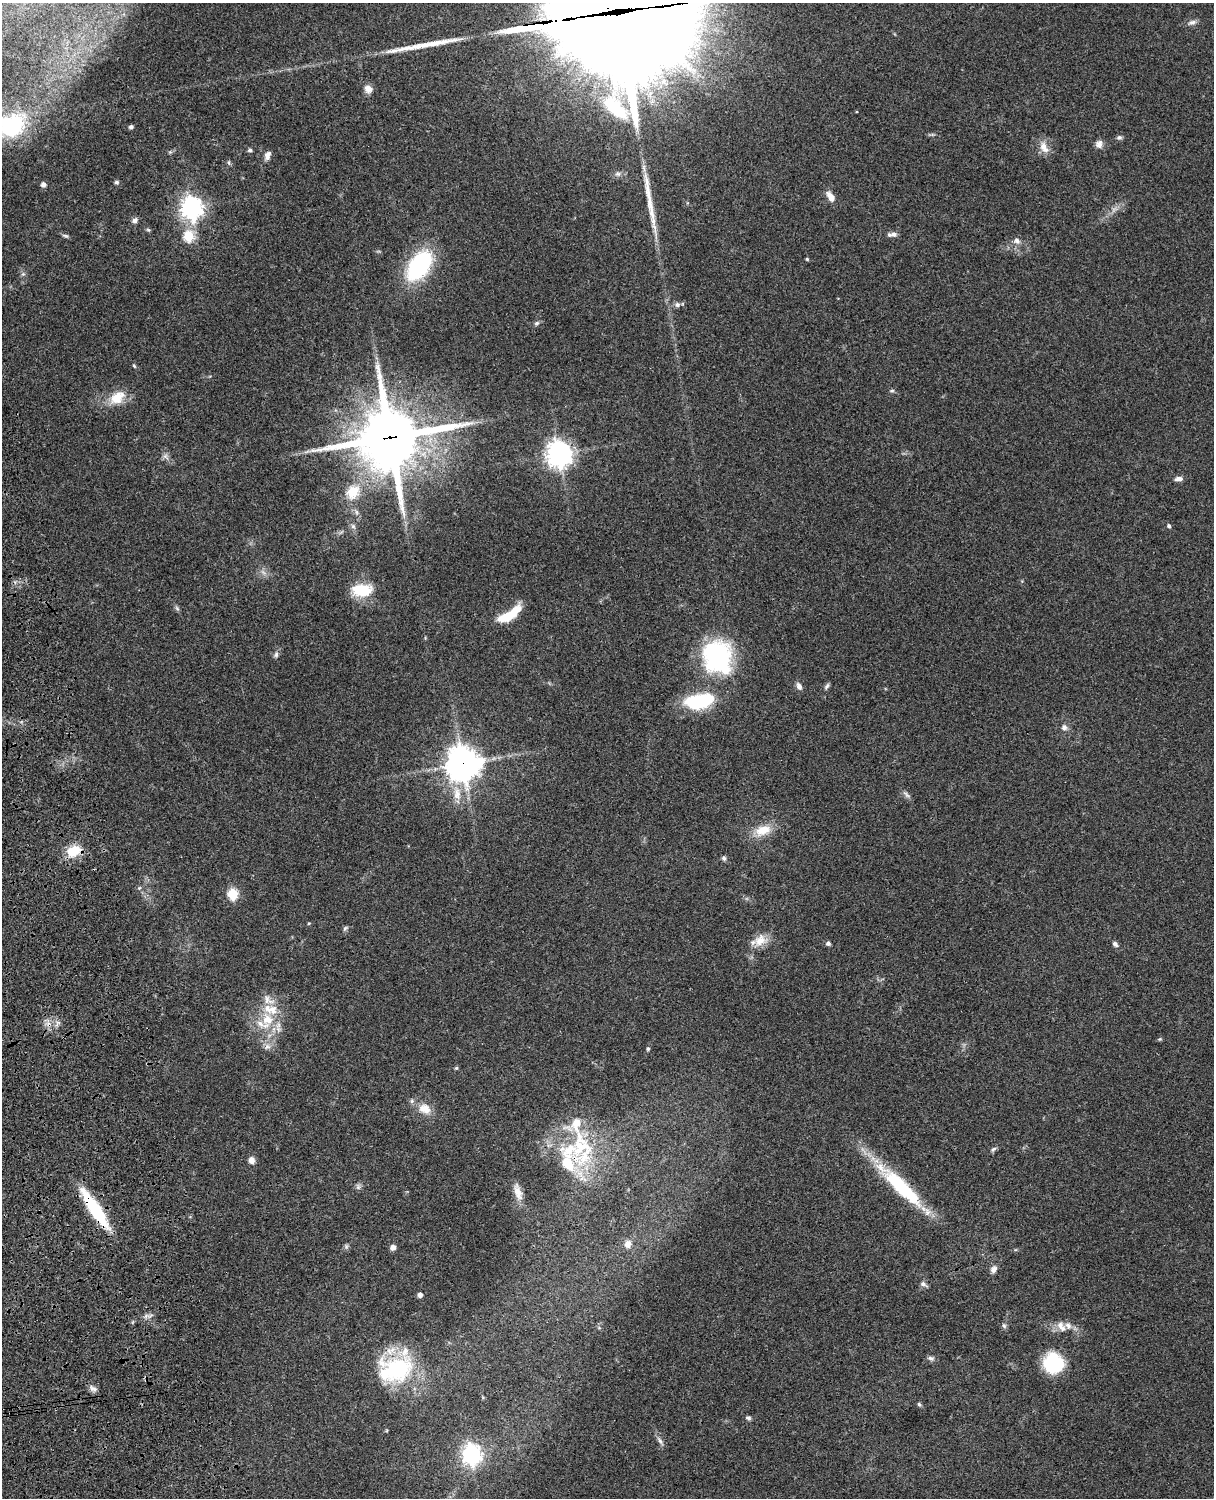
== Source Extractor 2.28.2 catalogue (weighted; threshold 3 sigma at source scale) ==
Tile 7 of 4 x 3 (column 3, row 2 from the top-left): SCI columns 2545-3756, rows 1773-3268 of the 5087 x 4927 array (HDU 1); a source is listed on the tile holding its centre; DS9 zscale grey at full resolution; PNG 1216 x 1500 px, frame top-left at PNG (2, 3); no overlay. Shown black and unused: <1% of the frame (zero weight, under 3 of 4 exposures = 6% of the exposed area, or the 3 px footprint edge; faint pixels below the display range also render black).
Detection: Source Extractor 2.28.2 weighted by HDU 2 'WHT'; one run over the whole footprint, this tile lists its part. Background 0.0823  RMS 0.006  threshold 0.0271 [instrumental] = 3 sigma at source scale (4.5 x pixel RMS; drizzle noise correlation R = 1.50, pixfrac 1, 0.05/0.05 arcsec/px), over >= 5 px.
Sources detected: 107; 2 too faint to see at this stretch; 3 inside a brighter object's white glare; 3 long thin detections or spike segments (spike, bleed or trail) — not listed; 11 inside a brighter listed object's ellipse — not listed separately; the other 88 listed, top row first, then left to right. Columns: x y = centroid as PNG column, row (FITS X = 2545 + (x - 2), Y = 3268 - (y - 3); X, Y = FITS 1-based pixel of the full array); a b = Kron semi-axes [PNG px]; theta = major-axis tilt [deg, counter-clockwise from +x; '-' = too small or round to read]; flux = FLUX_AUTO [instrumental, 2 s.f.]
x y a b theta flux
1192 22 11 6 10 2.3
368 89 11 9 -41 4
11 126 37 28 24 67
131 127 5 4 - 1.6
1119 137 7 6 - 1.3
1099 144 10 8 78 3
1044 147 18 10 -62 5.7
250 150 6 4 -1 1.1
170 152 5 5 - 0.77
267 155 10 6 76 2.9
229 162 7 4 -82 0.95
117 182 6 5 - 1.1
43 184 6 6 - 2.2
830 196 12 7 -56 5.2
191 208 8 7 - 410
135 220 7 6 - 2.2
148 230 6 5 - 0.85
894 234 8 6 1 2
65 236 9 4 -17 1.2
189 236 6 5 - 37
1017 241 10 8 -43 2.6
807 259 4 4 - 0.67
419 266 25 15 55 81
23 274 6 5 - 1.1
677 305 7 7 - 1.7
537 323 7 6 - 1.4
134 366 6 4 -46 0.73
892 391 7 4 8 0.88
117 397 22 14 38 13
390 437 21 20 - 4300
559 454 8 8 - 620
165 456 9 7 -45 2.2
1179 479 10 5 6 2.7
353 492 22 17 62 15
356 512 7 4 -89 1.2
353 526 7 5 -44 1.5
1169 526 5 4 - 1
361 590 13 8 1 32
177 608 7 4 -46 1.2
509 615 27 9 34 20
276 654 8 6 87 1.6
717 657 37 30 -76 79
799 686 10 6 -63 2.5
827 686 9 5 53 1.3
699 701 32 16 11 38
1064 727 8 7 - 2.4
463 764 11 11 - 990
906 795 13 5 -39 1.8
763 830 23 13 19 11
74 851 16 11 24 15
724 858 6 6 - 1.3
139 888 6 4 43 0.79
233 894 6 5 - 46
345 928 8 5 52 1.1
760 940 19 14 23 8.3
828 943 6 5 - 1.3
1115 944 8 5 -49 1.7
268 1000 20 10 -35 5.7
267 1019 18 15 -59 15
57 1023 11 5 58 2.2
1160 1039 6 4 21 0.78
267 1046 9 7 25 2.7
648 1049 5 4 - 0.89
456 1068 5 5 - 0.75
424 1109 17 13 -26 8.1
581 1145 52 35 76 56
993 1149 8 5 43 1.4
252 1160 8 6 -80 3.7
900 1186 71 15 -44 51
358 1187 8 6 -90 1.6
518 1192 25 9 -74 6.4
95 1209 48 11 -56 38
628 1244 9 8 - 4.1
346 1246 7 5 71 1.2
393 1247 6 5 - 3.1
994 1269 10 7 57 2.6
923 1284 10 5 -30 1.8
420 1295 4 4 - 2.6
1004 1326 8 5 -63 1.2
1061 1326 16 9 -54 4.8
931 1358 9 6 -20 1.7
1053 1363 21 20 - 32
396 1368 46 34 24 60
93 1388 13 6 -27 2.4
919 1404 6 5 - 0.93
748 1418 7 5 -8 1.3
660 1441 14 5 -57 2.2
471 1454 8 7 - 320
Overlapping masked pixels (flux is a lower limit): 5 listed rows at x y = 390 437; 463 764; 57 1023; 581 1145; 95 1209
Isophote crosses this tile's border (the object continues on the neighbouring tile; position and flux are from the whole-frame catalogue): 1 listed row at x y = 11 126